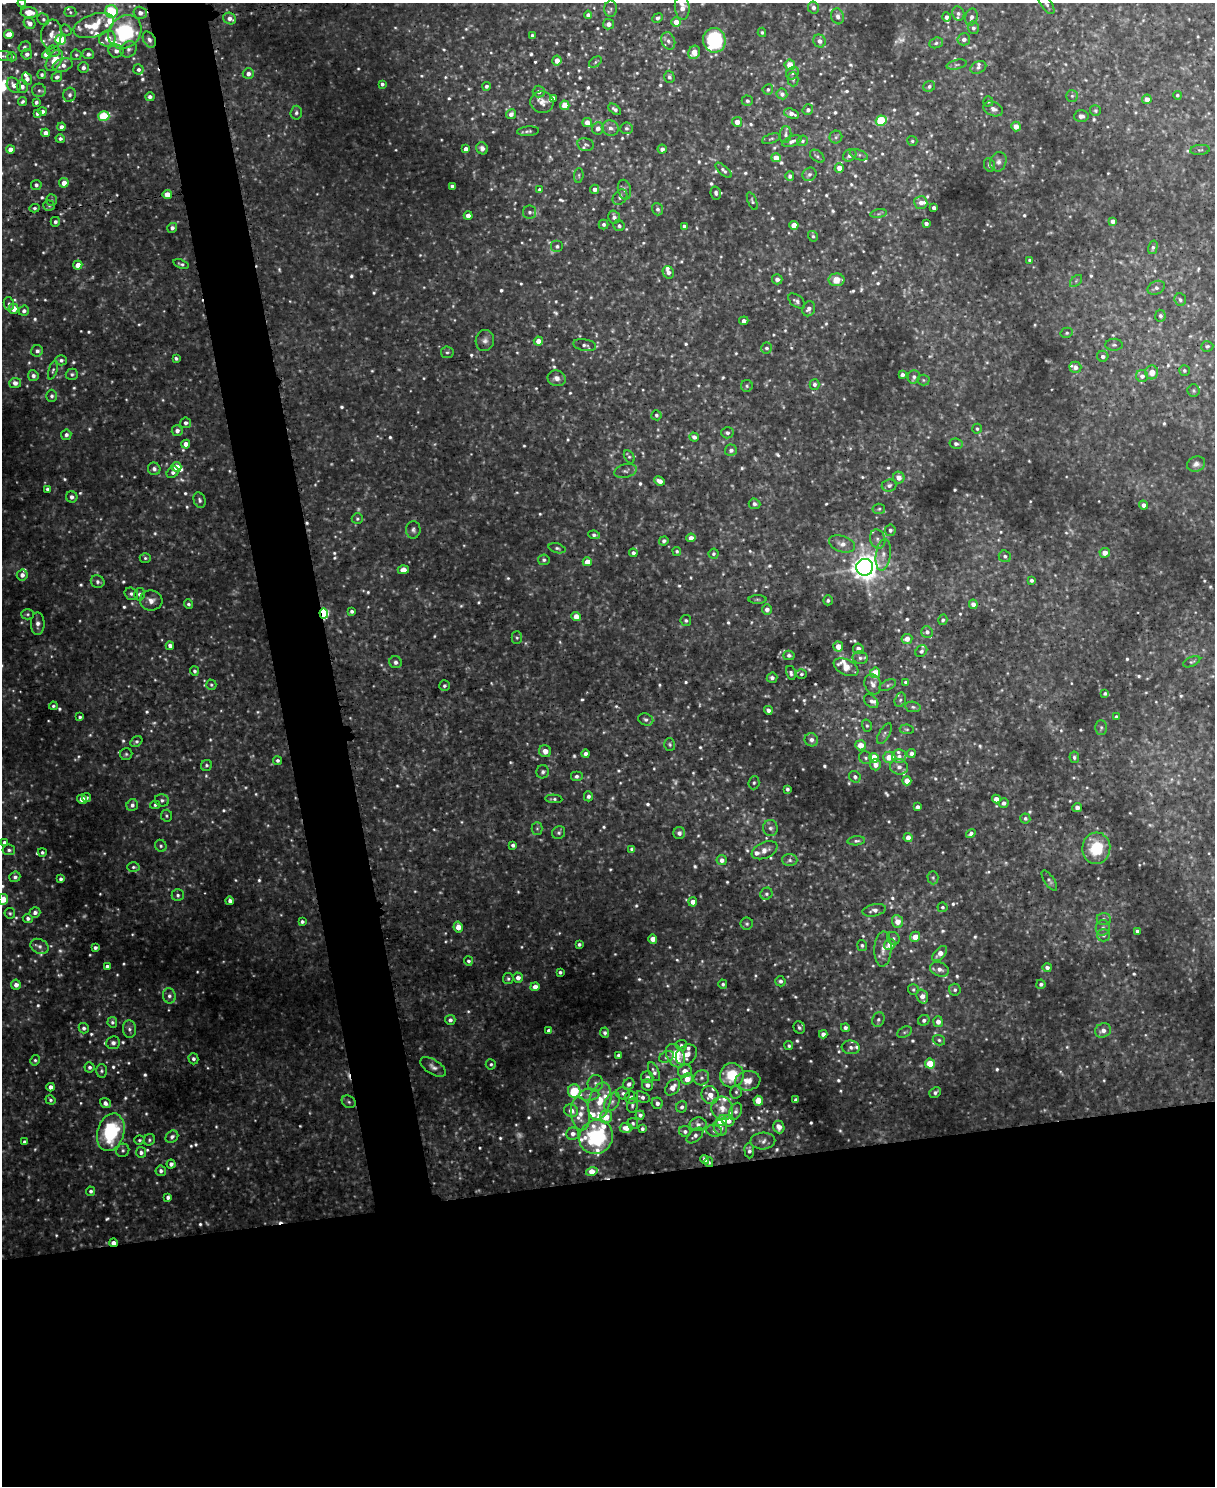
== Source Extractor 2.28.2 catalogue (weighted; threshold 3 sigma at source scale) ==
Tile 11 of 4 x 3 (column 3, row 3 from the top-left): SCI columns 2429-3641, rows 138-1621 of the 4862 x 4845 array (HDU 1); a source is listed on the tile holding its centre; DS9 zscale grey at full resolution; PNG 1217 x 1488 px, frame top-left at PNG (2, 3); each listed source drawn as its Kron ellipse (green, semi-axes under 4 px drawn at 4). Shown black and unused: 25% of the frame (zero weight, under 3 of 5 exposures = <1% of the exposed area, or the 3 px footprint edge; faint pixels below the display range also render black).
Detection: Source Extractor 2.28.2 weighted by HDU 2 'WHT'; one run over the whole footprint, this tile lists its part. Background 0.0819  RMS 0.015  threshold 0.0694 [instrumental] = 3 sigma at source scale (4.5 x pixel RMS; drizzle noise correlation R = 1.50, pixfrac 1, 0.05/0.05 arcsec/px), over >= 5 px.
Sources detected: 1074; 93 too faint to see at this stretch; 3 cosmic-ray / hot-pixel residue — neither listed nor drawn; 48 inside a brighter listed object's ellipse — not listed separately; of the other 930, all 500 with FLUX_AUTO >= 2.96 (the completeness limit of this list) listed and drawn (430 fainter detections not listed), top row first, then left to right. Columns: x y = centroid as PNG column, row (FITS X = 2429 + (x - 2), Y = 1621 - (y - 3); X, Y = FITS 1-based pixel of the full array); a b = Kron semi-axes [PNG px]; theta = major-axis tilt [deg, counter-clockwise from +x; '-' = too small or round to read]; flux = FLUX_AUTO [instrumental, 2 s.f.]
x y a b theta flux
22 3 4 3 - 3.1
1046 4 11 5 -56 5.5
682 7 12 7 -85 16
813 7 6 5 - 6.8
611 9 8 6 89 4
111 11 6 6 - 120
70 12 6 5 - 3
29 13 8 5 -3 28
140 13 7 6 - 10
958 13 7 6 - 4.9
588 15 4 4 - 6.4
838 16 8 6 -73 7.3
946 17 5 4 - 5.8
971 17 8 6 74 6.9
230 18 7 5 -26 9.1
658 18 5 4 - 4.6
43 19 6 5 - 4.4
676 22 5 4 - 14
30 23 6 5 - 11
608 24 5 5 - 7.8
94 26 21 11 19 67
973 28 6 5 - 5.1
66 30 6 5 - 3
125 32 18 15 47 160
762 32 4 4 - 3
9 34 5 4 - 22
51 34 15 10 84 15
532 35 4 4 - 3
107 38 8 7 - 16
964 39 6 6 - 7.1
60 40 5 5 - 110
149 40 8 5 -59 7.2
714 40 12 11 - 110
668 41 9 6 -69 6.5
819 41 6 6 - 8.2
936 43 7 5 20 3.8
24 47 6 5 - 3.1
129 49 9 7 47 6.8
53 51 6 5 - 4.2
116 51 8 6 -7 7.4
694 52 7 5 68 18
27 54 5 5 - 6.6
88 54 6 5 - 6
47 55 4 4 - 26
76 55 5 5 - 3
4 56 9 5 -7 3.2
12 57 4 4 - 3.2
54 60 12 7 56 27
557 61 5 4 - 13
595 62 7 4 38 3
63 65 10 6 19 9.8
790 65 5 5 - 25
957 65 10 4 13 3.7
978 67 8 6 25 4.8
83 68 5 5 - 6.6
138 69 5 5 - 5.3
792 73 7 5 45 4
248 74 5 5 - 8.9
42 75 4 4 - 3.3
57 77 5 4 - 6.1
669 77 6 5 - 4
27 79 6 5 - 8
793 79 7 5 -89 3.8
382 84 4 3 - 4.1
14 85 8 6 -53 10
22 86 6 5 - 5.9
486 86 4 4 - 4.5
929 86 6 5 - 4.2
768 89 5 5 - 3.5
39 90 7 6 - 4.6
539 91 6 6 - 7.3
782 94 5 5 - 6.7
70 95 7 6 - 5.6
1177 95 4 4 - 3
1072 96 6 6 - 3.4
150 97 4 4 - 5.6
554 98 4 3 - 3.9
1147 99 5 4 - 12
23 101 5 4 - 3.3
747 101 5 5 - 4.4
988 101 5 5 - 3.1
36 102 4 3 - 4.3
542 102 11 11 - 12
565 105 5 4 - 30
615 109 7 4 -38 5.5
993 109 10 7 -23 8.4
808 110 5 5 - 5.4
43 111 4 4 - 5.9
1095 111 5 5 - 3.5
37 113 4 4 - 4.9
296 113 7 5 86 4.8
511 114 5 4 - 7.2
792 114 8 5 -19 9.2
104 116 5 5 - 98
1081 116 7 6 - 7.2
881 121 5 5 - 93
737 122 5 5 - 15
587 123 4 4 - 15
1016 126 5 4 - 15
61 127 4 4 - 6.1
598 128 6 5 - 9.2
610 128 8 7 - 8.5
626 128 6 6 - 4.6
528 131 11 4 4 4.2
46 133 4 4 - 11
785 134 8 5 85 4.8
836 137 6 6 - 3.9
60 139 4 4 - 4.6
771 139 9 4 18 3.2
792 141 10 5 20 5.6
802 141 6 5 - 3.1
912 141 5 5 - 3
585 144 8 6 -11 4.1
482 148 6 5 - 5.8
466 149 4 4 - 10
662 149 4 4 - 5.8
10 150 4 4 - 15
1200 150 10 5 5 3.1
850 155 7 5 35 7.8
859 155 9 5 -21 4.2
817 156 8 5 -38 3.7
776 158 5 4 - 19
998 162 10 8 71 7.7
989 165 7 5 -66 4.6
839 168 5 4 - 15
723 170 10 4 -42 4.9
809 174 7 6 - 5.4
579 175 7 4 86 3
790 176 5 4 - 5.5
64 183 5 4 - 16
36 185 5 5 - 3.7
452 186 4 4 - 7.7
595 189 5 4 - 8.6
540 190 4 4 - 4.7
624 190 10 6 -77 6
716 193 6 5 - 4.2
167 195 5 4 - 32
620 197 8 6 49 5.6
52 200 5 5 - 3
752 201 9 4 -68 3.3
921 202 6 6 - 10
49 206 5 5 - 3.3
35 208 5 4 - 3.1
934 208 4 4 - 6.2
658 209 6 5 - 5
530 212 7 6 - 5.4
879 214 8 4 9 3.1
468 216 4 4 - 10
614 217 6 5 - 6.3
1113 221 4 4 - 7.8
55 222 5 4 - 4.6
926 223 4 3 - 5.2
604 224 5 5 - 4.3
794 225 4 4 - 25
619 226 6 5 - 3.9
684 226 4 3 - 4.6
172 228 5 4 - 5.8
813 236 5 5 - 3.2
557 246 6 6 - 4.2
1153 247 7 4 74 3.7
1030 260 4 4 - 3
181 264 8 4 -18 3.8
78 265 4 4 - 16
668 272 6 5 - 7.8
777 279 5 5 - 7
836 280 8 6 1 24
1076 281 7 4 46 3.2
1156 288 9 6 27 5.5
1180 300 6 5 - 4
797 301 9 5 -39 5
9 304 6 5 - 3.6
14 309 5 4 - 20
809 309 8 6 67 8.3
24 311 5 5 - 6.2
1160 316 6 5 - 4.3
744 321 5 4 - 7.4
1067 333 6 5 - 3.1
485 340 10 9 - 8
538 341 4 4 - 12
585 345 12 5 -10 5.7
1114 345 8 6 -1 4.3
1207 346 6 5 - 3
766 348 5 5 - 4.2
37 351 6 5 - 5.7
447 352 6 5 - 3.5
1103 356 6 5 - 5.4
176 358 4 3 - 3.2
61 360 6 5 - 4.9
1075 367 6 5 - 8.4
53 370 9 4 72 3.2
1184 370 5 5 - 3.3
1152 372 7 6 - 17
72 374 6 6 - 4.1
902 374 4 4 - 4.5
33 376 5 5 - 6.3
1142 376 6 6 - 7.8
914 377 7 6 - 6.2
557 378 9 7 -18 9.8
923 380 6 5 - 3
15 383 6 5 - 8.5
814 384 5 5 - 5.3
747 386 6 6 - 3.3
1194 391 6 6 - 3.4
52 396 6 5 - 4.5
656 415 5 5 - 3.8
186 423 5 5 - 5.7
977 429 5 4 - 3.3
177 431 5 5 - 7.8
727 433 6 5 - 5.4
66 435 5 5 - 5.6
694 437 5 4 - 6.9
186 444 4 4 - 13
956 444 6 5 - 4.5
731 450 6 5 - 5.9
629 457 7 5 -62 3.1
1196 464 9 7 19 7.5
176 467 5 5 - 22
154 469 6 6 - 5.6
626 471 11 6 14 6.3
173 472 6 5 - 5.3
899 478 6 5 - 11
659 481 6 4 -25 10
889 485 7 6 - 5.7
47 489 4 3 - 4.2
72 497 6 5 - 6.7
200 500 8 5 -69 4.7
754 504 6 5 - 5.7
1143 505 4 4 - 8.4
879 509 6 5 - 3.2
357 519 5 5 - 3.4
413 530 8 7 - 5.4
890 530 5 5 - 4
594 535 6 4 -8 4.9
691 538 4 4 - 10
878 539 9 7 -73 7.4
664 541 5 4 - 4.6
842 544 13 8 -18 12
557 548 8 5 -16 3.8
677 551 4 4 - 3.1
633 553 4 4 - 4.8
1105 553 5 5 - 13
713 554 5 5 - 3.3
883 555 16 7 82 12
1005 556 6 5 - 4.5
145 558 5 5 - 3.1
544 560 6 5 - 4.2
587 562 4 4 - 22
865 567 8 8 - 1900
403 570 5 4 - 9
22 575 6 5 - 8.1
1031 580 3 3 - 4.1
98 582 7 6 - 4.9
131 594 7 6 - 4.5
139 594 6 5 - 4.4
757 599 9 4 -1 3.3
151 600 11 10 - 12
828 600 5 5 - 3.8
188 604 5 4 - 3.6
973 604 5 4 - 7.3
767 609 5 5 - 7.3
352 611 4 3 - 4.2
324 613 5 4 - 140
28 614 6 5 - 3.2
576 616 4 4 - 17
686 620 5 5 - 3.3
943 620 5 4 - 3.9
38 624 11 7 90 7.8
927 632 6 5 - 5.8
517 638 6 5 - 3
907 639 5 5 - 11
170 646 4 4 - 7.6
838 646 5 5 - 16
858 649 5 5 - 8
921 651 6 5 - 3.5
789 655 5 4 - 4.4
860 658 7 6 - 5.4
395 662 6 6 - 5.9
1192 662 9 4 23 3.2
846 667 13 7 -26 20
194 671 4 4 - 4
791 673 7 4 -77 4.8
875 673 5 5 - 29
801 674 5 4 - 3.2
772 678 5 5 - 5
906 682 4 3 - 3.7
873 684 10 8 -71 10
211 685 5 5 - 3.1
888 685 9 5 26 3.4
444 686 5 5 - 4.1
1105 693 4 3 - 3.4
900 700 7 5 73 3.9
871 701 8 5 -42 5.7
53 706 4 4 - 3.1
913 707 8 5 -10 3.9
768 710 4 4 - 7.2
80 717 3 3 - 3.1
1116 717 3 3 - 3.7
646 719 8 6 -22 5.3
867 726 6 5 - 3.1
1101 727 7 5 90 3.5
907 729 7 5 -7 3.4
884 734 11 5 60 4.6
811 740 7 6 - 8.2
136 742 6 5 - 4
670 744 6 5 - 3
860 745 5 5 - 23
545 751 6 6 - 12
126 754 6 6 - 3.3
586 754 4 4 - 8.2
911 754 4 4 - 6.7
899 756 7 6 - 6.5
889 757 6 5 - 23
1074 757 6 5 - 3.7
866 758 7 6 - 4.3
874 758 5 5 - 37
277 760 4 4 - 4.1
206 765 6 5 - 3.7
875 765 6 5 - 11
899 767 9 8 - 8.5
543 772 7 6 - 4.2
576 776 6 5 - 5.5
855 777 6 5 - 5.1
907 781 4 4 - 18
754 783 7 5 85 3.5
787 789 4 3 - 4.1
588 796 5 4 - 4.9
87 798 4 4 - 3.2
82 799 5 4 - 15
554 799 8 3 -3 3.7
996 799 4 4 - 11
162 800 7 6 - 4.7
1004 803 5 4 - 5.9
132 805 6 5 - 5.9
155 805 5 4 - 3.2
917 807 4 4 - 5.3
1077 808 5 4 - 6.2
166 816 6 5 - 3.2
1025 818 5 5 - 3.7
537 828 6 5 - 3.2
770 828 8 7 - 6.3
559 833 7 6 - 4.3
679 833 6 6 - 6.6
971 833 5 4 - 5.7
908 837 4 4 - 12
856 841 9 4 4 4.2
4 843 4 4 - 6.7
513 845 4 4 - 5.2
161 846 6 5 - 4.1
1096 848 16 14 84 69
632 849 4 4 - 6.8
9 850 6 5 - 4.2
765 850 13 8 24 13
42 852 4 4 - 3.5
722 860 5 5 - 8.5
790 860 8 6 -1 5
133 867 6 4 0 3.4
15 877 5 5 - 4.9
933 878 6 5 - 3.2
61 879 4 3 - 4.7
1049 881 12 5 -55 4.7
766 894 6 5 - 4.2
178 895 6 6 - 4.6
3 899 5 5 - 21
230 901 4 4 - 7.3
693 902 4 4 - 12
942 907 5 5 - 3.3
874 910 12 6 12 7.6
35 912 5 5 - 6.6
10 913 5 5 - 3.1
28 918 5 4 - 5.2
1104 919 7 6 - 4
897 921 7 5 -70 17
302 922 4 4 - 4.2
747 924 6 6 - 3.5
458 927 5 4 - 21
1103 928 7 7 - 6
1137 931 4 4 - 5.5
1103 935 6 6 - 4.4
915 937 5 5 - 19
893 938 7 6 - 4.3
653 939 4 4 - 15
579 944 4 3 - 3.8
890 944 6 5 - 21
862 945 5 5 - 3.3
39 946 9 7 -27 7.1
95 948 4 3 - 4.4
883 949 18 8 87 14
940 953 9 5 47 14
468 961 4 4 - 3.8
107 967 4 4 - 4.8
1047 967 5 4 - 5.9
940 969 10 7 -21 8.8
560 972 4 3 - 3.4
518 978 5 5 - 9.3
508 979 5 5 - 3.6
780 981 5 5 - 5.3
723 984 5 4 - 3.3
1041 984 4 4 - 3.8
16 985 5 5 - 9.8
535 987 5 4 - 12
913 989 6 5 - 3.2
955 990 6 5 - 3.9
169 996 7 6 - 6.7
922 996 7 5 -72 12
450 1020 5 5 - 6.1
878 1020 7 6 - 4.2
924 1020 6 5 - 5.1
112 1022 5 5 - 3.8
938 1022 5 5 - 9.8
799 1027 6 5 - 4.6
84 1028 5 5 - 4.5
845 1028 4 4 - 5
129 1029 9 6 -83 6.2
1103 1030 8 7 - 11
549 1031 4 4 - 5.5
904 1032 8 5 27 3.5
605 1033 5 4 - 4.5
823 1034 4 4 - 7.1
939 1040 6 5 - 3.7
113 1043 7 6 - 6.4
681 1045 5 5 - 3.8
789 1046 4 4 - 3.2
851 1047 9 7 -8 5.7
619 1055 4 3 - 3.5
686 1055 12 9 44 18
675 1056 13 8 -60 57
666 1057 8 5 24 4.8
193 1059 5 5 - 4.2
35 1060 5 4 - 3.1
491 1064 5 5 - 3.1
930 1064 5 5 - 44
90 1067 5 5 - 4.7
433 1067 14 7 -32 8.6
101 1071 7 5 90 4.1
685 1071 7 6 - 13
654 1072 10 5 -65 5.8
732 1075 12 12 - 55
647 1077 6 6 - 4.8
701 1078 8 7 - 7
687 1079 6 5 - 18
748 1081 12 9 8 17
595 1083 8 7 - 6.2
629 1084 6 5 - 6.8
647 1085 6 5 - 6.6
51 1087 4 4 - 8.6
673 1087 9 6 52 16
574 1091 7 6 - 76
736 1092 7 5 76 4
623 1093 7 6 - 5.2
935 1093 6 5 - 4.5
589 1095 10 6 4 7.9
710 1095 9 8 - 18
631 1097 6 6 - 7.5
642 1097 8 5 -21 5.4
50 1100 5 4 - 3.3
796 1100 4 4 - 7
600 1101 19 11 75 35
758 1101 5 5 - 29
349 1102 7 6 - 3.9
612 1102 10 6 58 6.9
105 1103 6 5 - 6.9
657 1103 6 5 - 6.8
632 1106 7 5 84 3.6
682 1107 6 5 - 4.7
722 1108 12 10 -67 19
571 1111 7 6 - 13
736 1111 9 6 66 6.4
580 1114 17 9 -83 18
640 1115 4 4 - 4.9
606 1117 6 6 - 20
721 1121 6 5 - 45
728 1121 6 5 - 12
633 1123 5 5 - 3.5
698 1124 8 7 - 8.1
779 1127 6 5 - 10
626 1128 6 5 - 15
720 1128 8 6 -65 7.2
642 1129 3 3 - 4
685 1131 6 5 - 4.9
714 1131 8 6 -15 5.3
111 1132 19 13 73 130
573 1134 6 6 - 6.9
695 1135 10 5 41 6.4
172 1137 7 5 42 5.5
596 1137 17 16 - 150
139 1140 5 4 - 3
149 1140 6 5 - 3.3
763 1141 12 8 3 8.2
24 1142 4 3 - 4
123 1150 7 6 - 4.2
749 1151 8 5 -85 5.3
141 1152 5 5 - 5.8
705 1160 5 4 - 6.3
709 1162 5 4 - 3.3
171 1164 4 4 - 5.5
161 1171 5 5 - 5.3
592 1172 6 4 14 24
91 1191 5 4 - 4.4
168 1197 4 4 - 5.3
113 1243 4 3 - 14
Overlapping masked pixels (flux is a lower limit): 5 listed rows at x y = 149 40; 167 195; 324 613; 709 1162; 113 1243
Isophote crosses this tile's border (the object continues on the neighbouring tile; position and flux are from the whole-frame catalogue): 4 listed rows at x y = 22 3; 1046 4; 682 7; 3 899